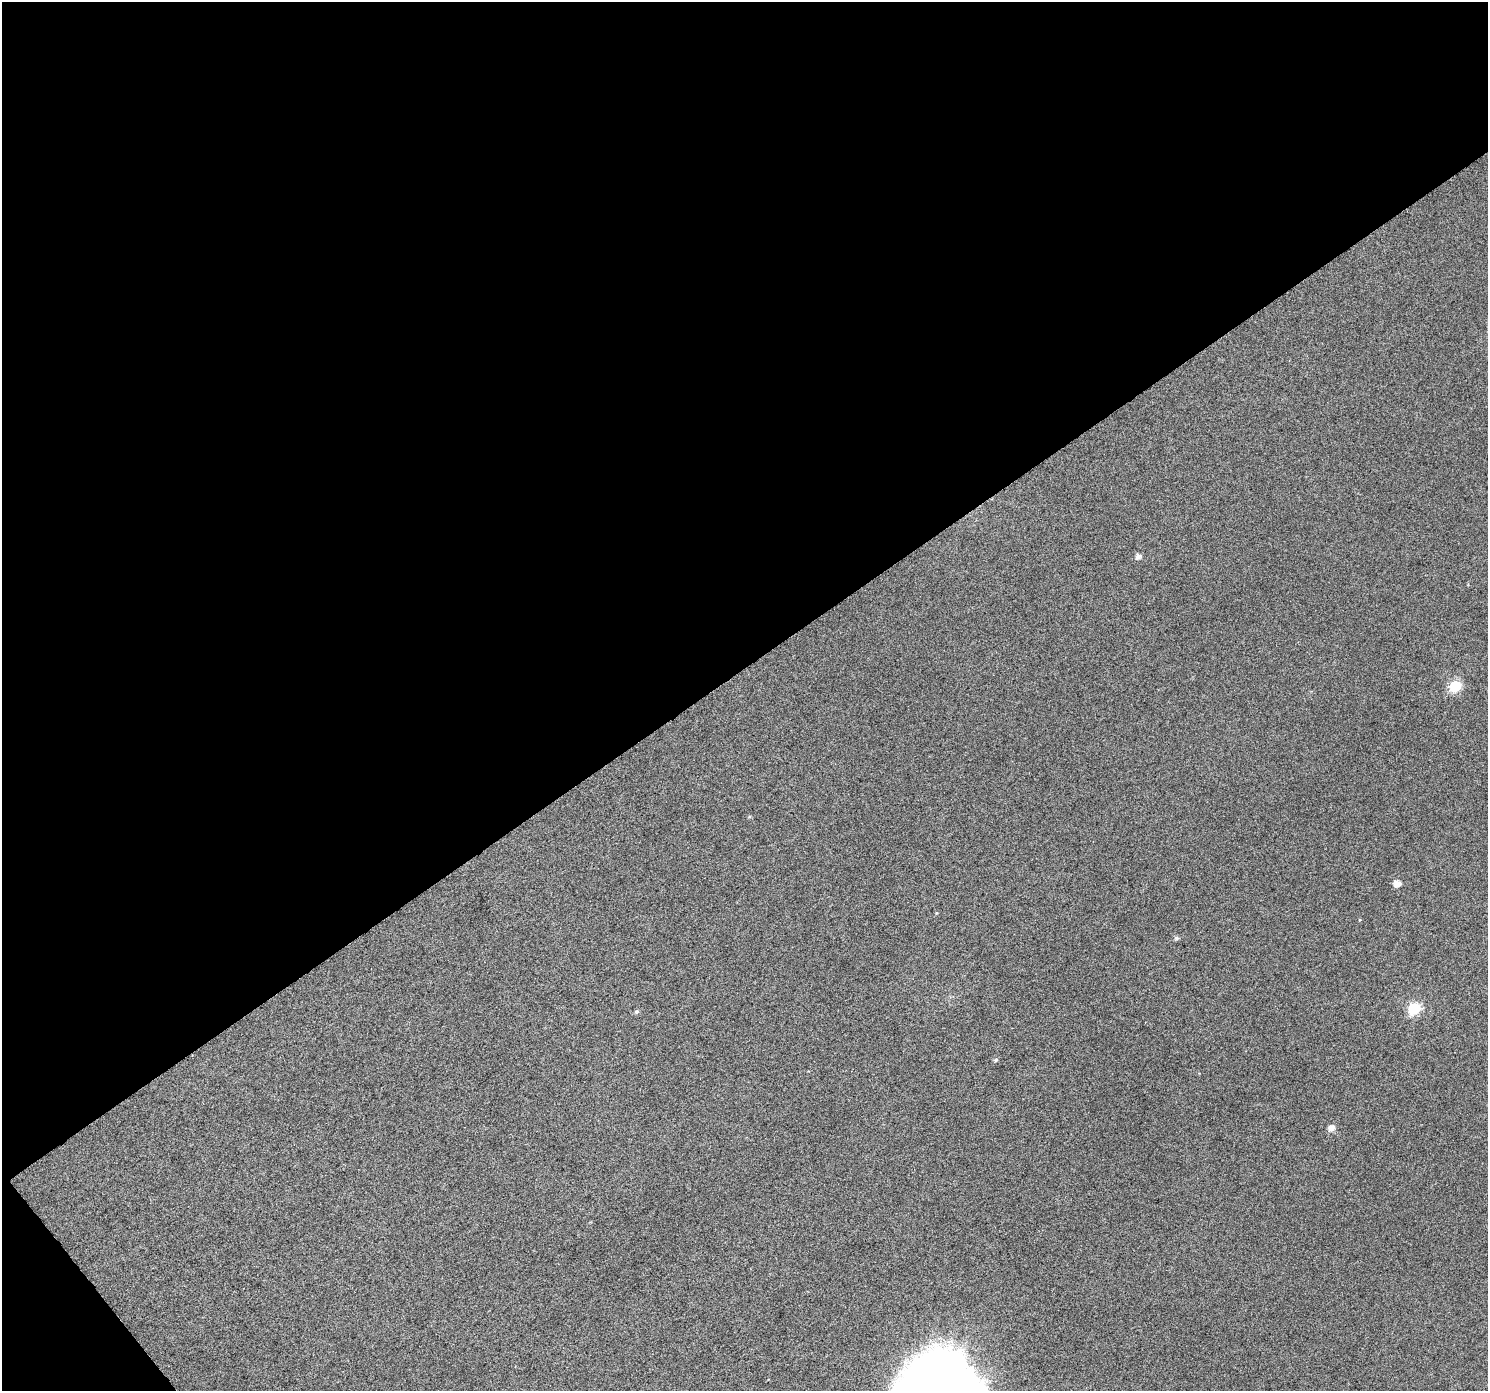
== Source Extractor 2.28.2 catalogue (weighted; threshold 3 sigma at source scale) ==
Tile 1 of 2 x 2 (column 1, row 1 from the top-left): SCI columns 6-1491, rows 1484-2872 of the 2978 x 2949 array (HDU 1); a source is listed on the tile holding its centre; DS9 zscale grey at full resolution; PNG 1490 x 1393 px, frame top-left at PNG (2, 2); no overlay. Shown black and unused: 49% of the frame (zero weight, under 4 of 7 exposures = <1% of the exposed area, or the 3 px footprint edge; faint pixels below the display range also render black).
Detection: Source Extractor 2.28.2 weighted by HDU 2 'WHT'; one run over the whole footprint, this tile lists its part. Background 0.0246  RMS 0.0061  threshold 0.025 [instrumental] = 3 sigma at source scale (4.09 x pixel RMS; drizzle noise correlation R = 1.36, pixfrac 0.8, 0.0396/0.0396 arcsec/px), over >= 5 px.
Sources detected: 8; all 8 listed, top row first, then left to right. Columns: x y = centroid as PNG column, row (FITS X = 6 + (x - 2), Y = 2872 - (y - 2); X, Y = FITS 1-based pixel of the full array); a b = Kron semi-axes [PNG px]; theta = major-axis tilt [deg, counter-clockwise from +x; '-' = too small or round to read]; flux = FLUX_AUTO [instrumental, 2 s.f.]
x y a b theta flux
1138 556 6 5 - 2.4
1455 686 6 6 - 36
1397 883 6 5 - 4.4
1176 938 6 5 - 1.1
1414 1008 7 6 - 44
637 1012 6 5 - 0.96
996 1060 6 4 23 0.88
1331 1128 6 6 - 3.8